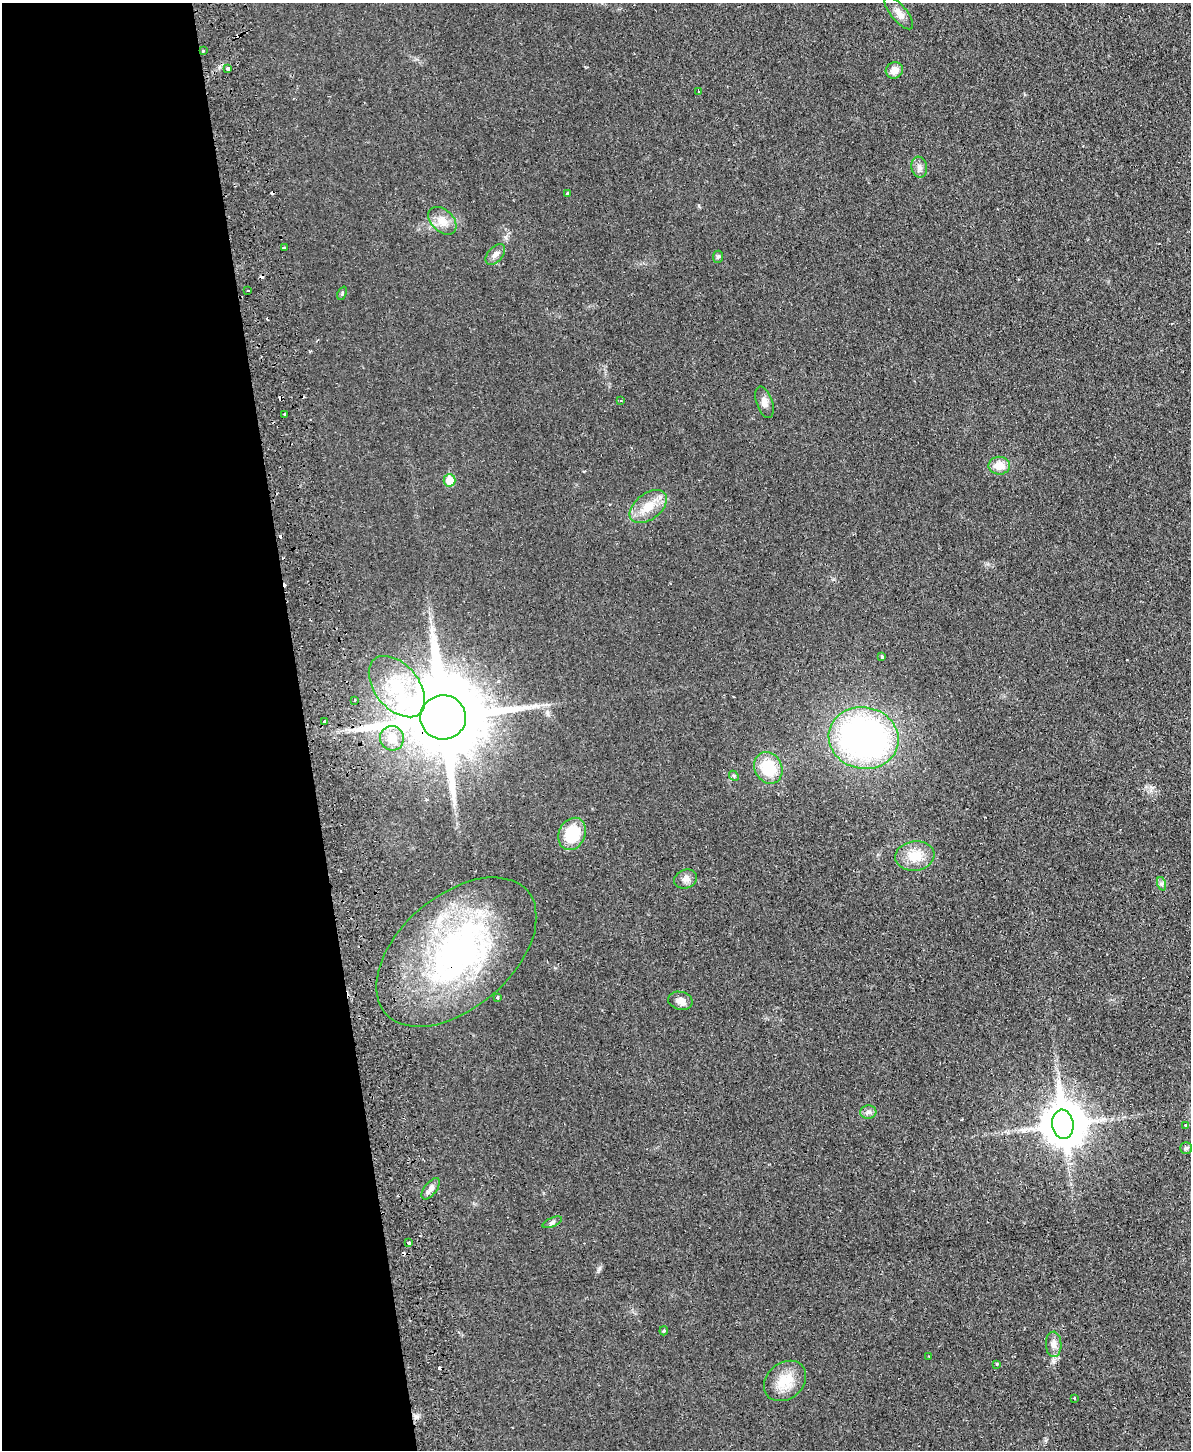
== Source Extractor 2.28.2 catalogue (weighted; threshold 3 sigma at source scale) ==
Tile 5 of 4 x 3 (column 1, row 2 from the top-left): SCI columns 57-1245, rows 1603-3050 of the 4870 x 4758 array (HDU 1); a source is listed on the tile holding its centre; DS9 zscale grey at full resolution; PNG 1193 x 1452 px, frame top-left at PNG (2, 3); each listed source drawn as its Kron ellipse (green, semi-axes under 4 px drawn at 4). Shown black and unused: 26% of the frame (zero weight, under 2 of 3 exposures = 3% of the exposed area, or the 3 px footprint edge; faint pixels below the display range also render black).
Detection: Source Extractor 2.28.2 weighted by HDU 2 'WHT'; one run over the whole footprint, this tile lists its part. Background 0.025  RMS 0.0047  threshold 0.0213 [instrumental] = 3 sigma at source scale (4.5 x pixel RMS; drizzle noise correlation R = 1.50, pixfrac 1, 0.05/0.05 arcsec/px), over >= 5 px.
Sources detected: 61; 1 inside a brighter object's white glare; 12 cosmic-ray / hot-pixel residue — neither listed nor drawn; the other 48 listed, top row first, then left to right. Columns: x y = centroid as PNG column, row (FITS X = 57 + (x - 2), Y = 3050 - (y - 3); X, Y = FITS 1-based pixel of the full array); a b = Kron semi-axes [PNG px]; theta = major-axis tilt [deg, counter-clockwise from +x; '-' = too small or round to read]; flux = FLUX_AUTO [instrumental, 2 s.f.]
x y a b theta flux
899 13 20 8 -50 3.4
203 50 3 3 - 1.4
228 69 4 3 - 3.2
894 70 9 8 - 4.2
699 92 3 3 - 0.99
919 167 10 8 -81 2.1
568 194 3 3 - 1.3
442 221 16 11 -43 4.9
284 248 3 3 - 1.1
495 254 12 7 48 2.1
718 257 6 5 - 0.84
248 291 3 2 - 0.97
342 293 7 4 66 0.63
621 400 4 3 - 0.42
764 402 16 8 -71 2.8
285 414 3 3 - 2
999 466 11 9 3 5.9
449 480 6 6 - 9.3
648 507 21 13 37 8.6
882 657 4 3 - 2.2
397 687 35 22 -51 22
355 700 2 2 - 0.49
443 717 23 22 - 6700
325 721 4 3 - 2.5
392 738 12 11 - 7.1
864 738 35 31 -12 160
768 768 16 13 -62 17
734 776 5 4 - 0.67
572 834 17 13 64 18
915 856 20 14 9 9.3
686 879 12 9 22 2.5
1162 884 7 4 -71 0.91
456 952 94 56 41 140
497 997 3 3 - 1.8
680 1001 12 9 -14 3
868 1112 8 6 4 1.5
1063 1124 14 10 -83 1300
1186 1125 3 3 - 2.9
1186 1148 6 5 - 0.91
431 1189 12 6 53 2
552 1222 10 4 23 0.97
409 1243 4 3 - 4.2
664 1331 4 3 - 0.57
1054 1344 13 7 -88 2.7
929 1356 3 2 - 0.58
997 1364 3 3 - 0.52
785 1381 23 18 40 11
1075 1398 3 2 - 0.45
Overlapping masked pixels (flux is a lower limit): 2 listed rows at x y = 443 717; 456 952
Unlisted compact peaks at least as high as the median listed source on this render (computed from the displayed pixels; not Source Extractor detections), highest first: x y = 599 1269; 547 712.